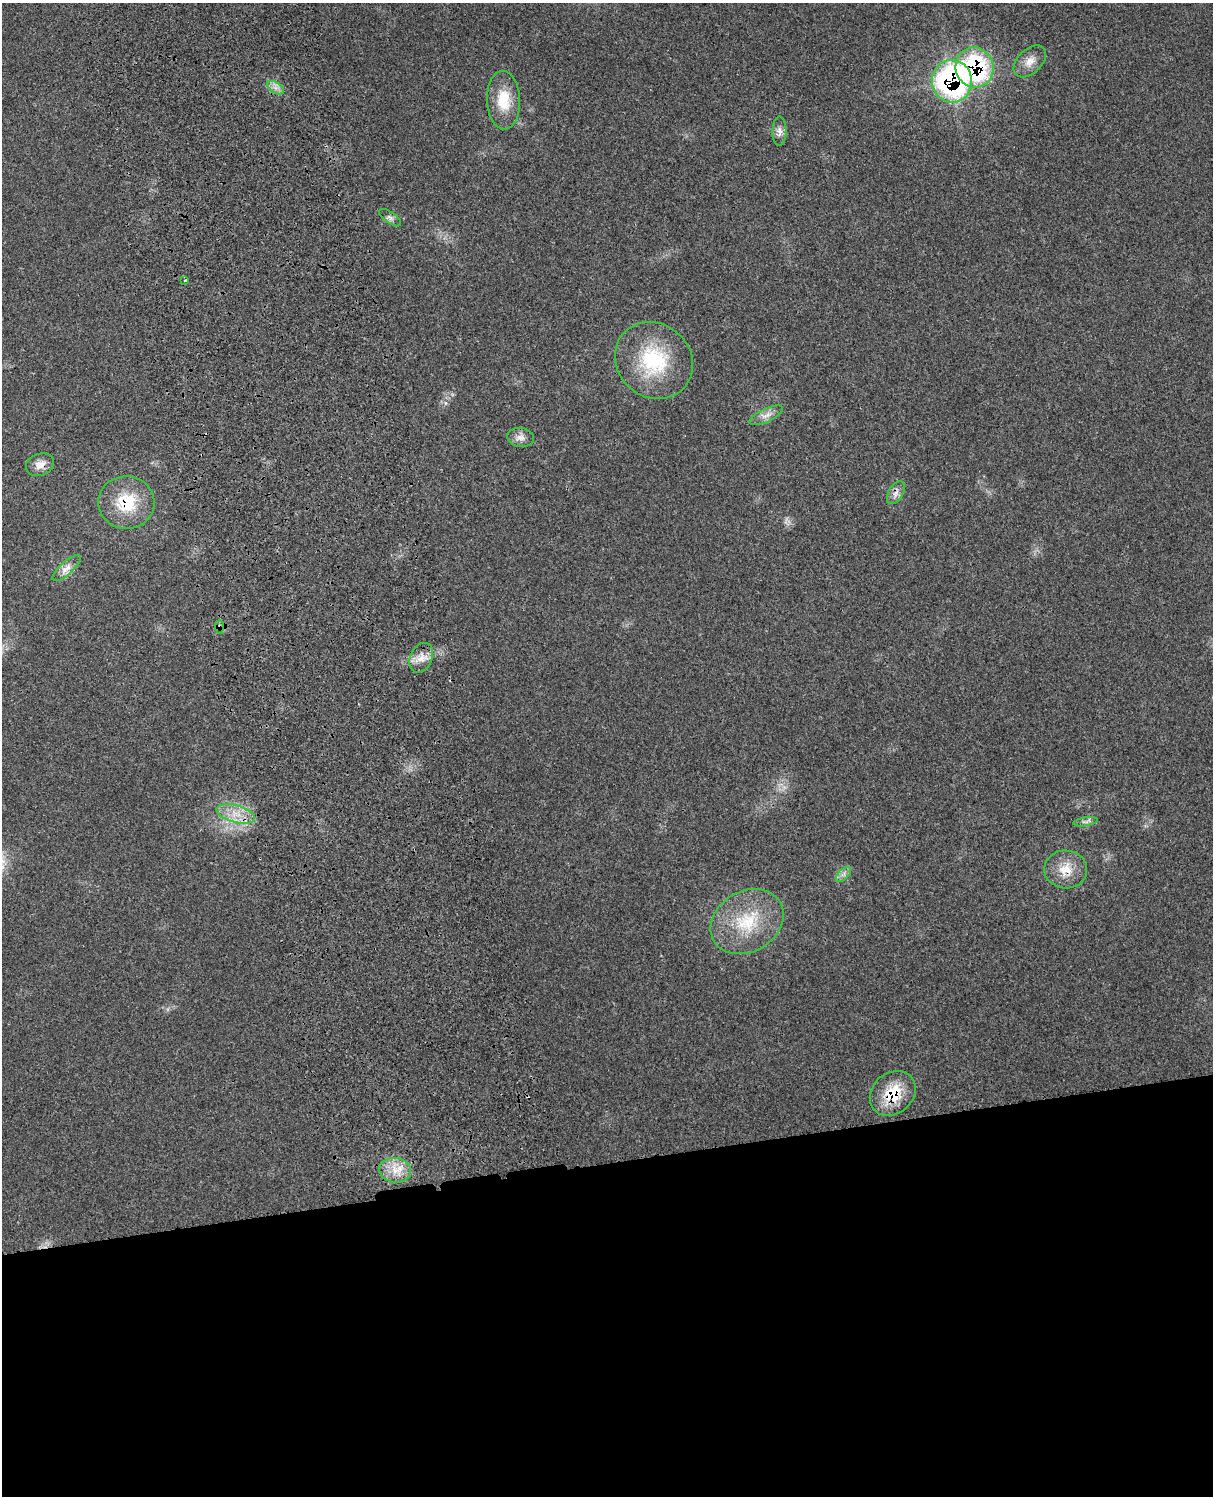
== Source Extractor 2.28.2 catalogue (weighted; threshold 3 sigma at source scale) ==
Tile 11 of 4 x 3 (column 3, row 3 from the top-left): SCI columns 2539-3749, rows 165-1658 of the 5085 x 4920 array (HDU 1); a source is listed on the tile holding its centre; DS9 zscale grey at full resolution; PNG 1215 x 1498 px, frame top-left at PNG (2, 3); each listed source drawn as its Kron ellipse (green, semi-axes under 4 px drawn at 4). Shown black and unused: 22% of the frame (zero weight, under 3 of 4 exposures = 6% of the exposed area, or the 3 px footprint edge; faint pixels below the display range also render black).
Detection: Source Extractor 2.28.2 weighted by HDU 2 'WHT'; one run over the whole footprint, this tile lists its part. Background 0.27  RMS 0.0091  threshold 0.0411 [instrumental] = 3 sigma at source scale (4.5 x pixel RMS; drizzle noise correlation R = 1.50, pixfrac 1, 0.05/0.05 arcsec/px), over >= 5 px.
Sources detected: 24; all 24 listed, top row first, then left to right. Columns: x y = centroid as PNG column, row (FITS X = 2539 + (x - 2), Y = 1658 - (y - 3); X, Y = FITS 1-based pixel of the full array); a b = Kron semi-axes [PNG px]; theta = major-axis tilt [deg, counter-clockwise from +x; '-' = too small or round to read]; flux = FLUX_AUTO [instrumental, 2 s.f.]
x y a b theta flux
1030 61 19 12 44 10
975 68 20 19 - 130
952 81 21 20 - 200
276 88 9 5 -31 4.3
504 100 29 16 -88 29
779 131 14 7 88 5.3
390 218 13 5 -36 3.4
185 280 3 3 - 3.5
654 360 41 36 -42 72
766 415 18 6 26 6.5
521 437 13 9 -8 6.1
40 465 14 11 21 8.2
896 493 12 7 59 5.3
126 503 28 26 -4 42
67 568 18 6 42 7.1
219 627 7 4 -89 2.1
421 658 15 11 66 10
236 814 20 8 -15 14
1085 822 12 3 10 2.8
1066 869 21 19 -3 20
843 874 9 5 45 3.5
747 922 38 30 30 54
893 1093 25 20 40 34
395 1170 16 12 -8 15
Overlapping masked pixels (flux is a lower limit): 8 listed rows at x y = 975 68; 952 81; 40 465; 896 493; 126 503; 219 627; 1066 869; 893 1093